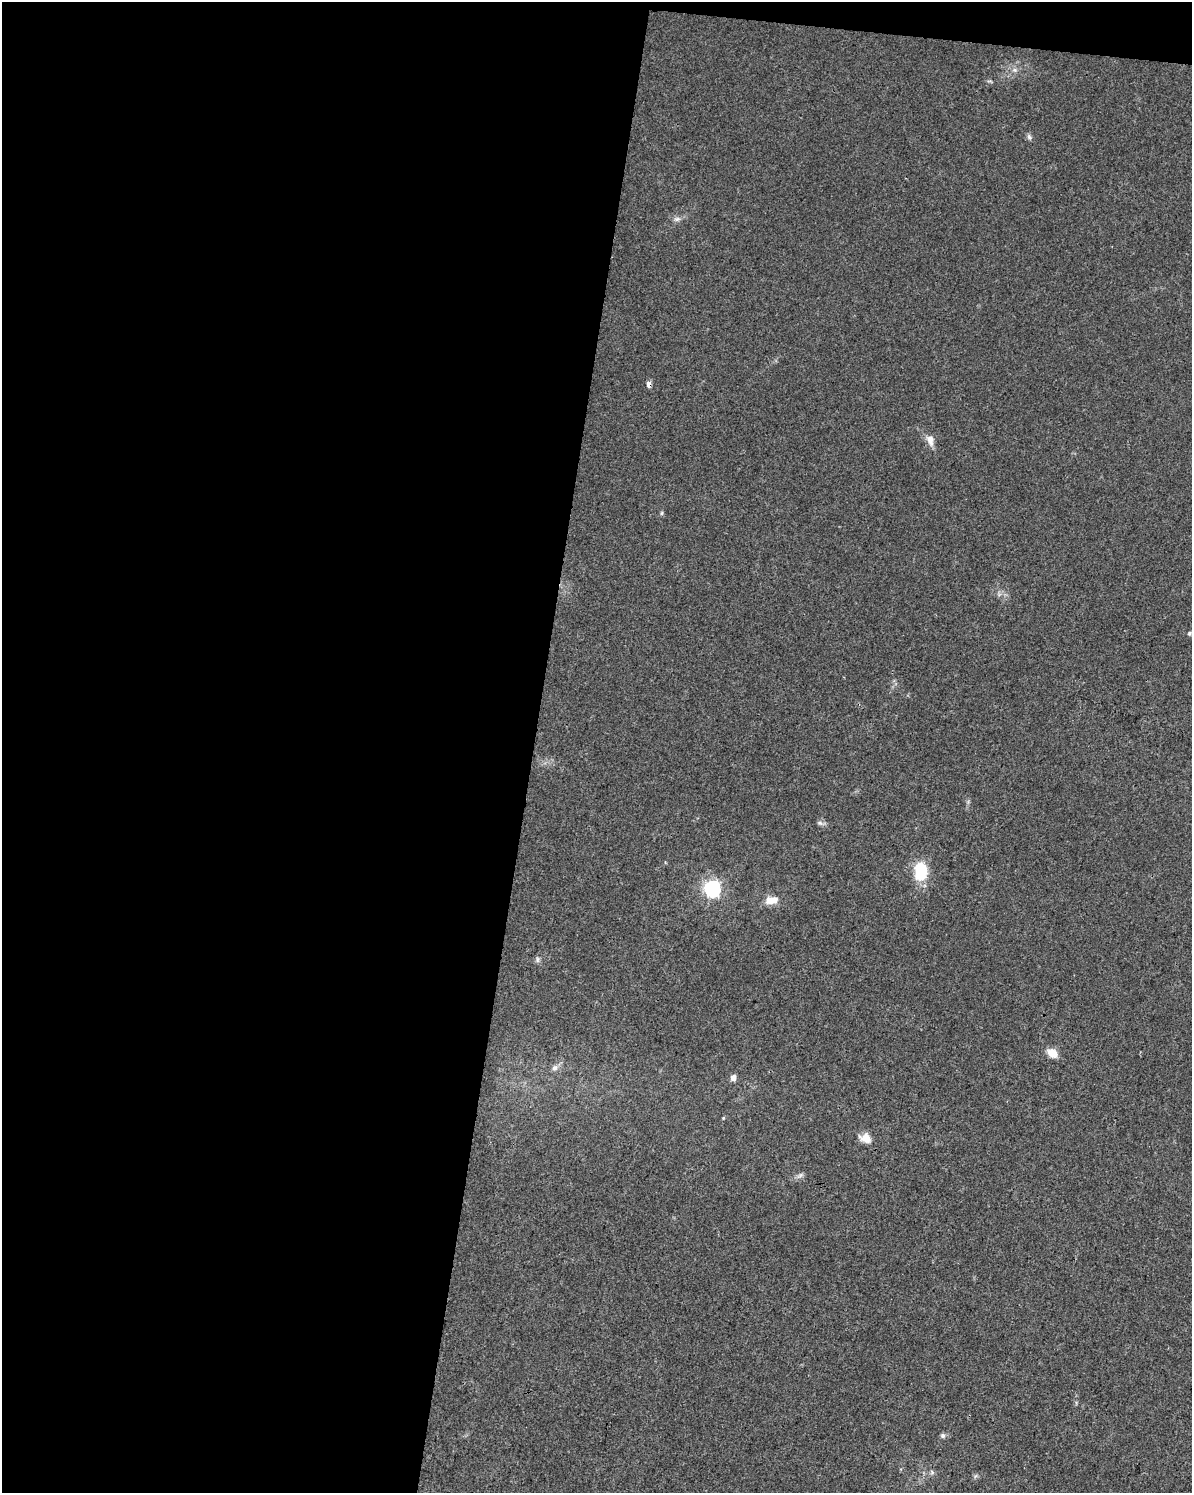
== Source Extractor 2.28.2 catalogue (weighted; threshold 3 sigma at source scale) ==
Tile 1 of 4 x 3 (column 1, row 1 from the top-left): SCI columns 9-1198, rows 3266-4756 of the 4766 x 4982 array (HDU 1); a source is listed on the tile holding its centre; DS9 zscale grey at full resolution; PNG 1194 x 1495 px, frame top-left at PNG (2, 2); no overlay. Shown black and unused: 46% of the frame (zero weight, under 3 of 4 exposures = <1% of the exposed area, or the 3 px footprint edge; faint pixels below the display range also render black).
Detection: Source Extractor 2.28.2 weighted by HDU 2 'WHT'; one run over the whole footprint, this tile lists its part. Background 0.0281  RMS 0.0032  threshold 0.0146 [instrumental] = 3 sigma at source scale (4.5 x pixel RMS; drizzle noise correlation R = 1.50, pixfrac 1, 0.0396/0.0396 arcsec/px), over >= 5 px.
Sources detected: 19; all 19 listed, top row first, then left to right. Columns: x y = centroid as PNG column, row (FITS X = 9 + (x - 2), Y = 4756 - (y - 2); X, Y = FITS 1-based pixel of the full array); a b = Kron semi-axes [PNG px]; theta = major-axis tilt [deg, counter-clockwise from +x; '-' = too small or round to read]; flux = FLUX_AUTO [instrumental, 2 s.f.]
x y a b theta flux
1015 70 7 6 - 0.96
1029 137 7 6 - 0.82
677 219 10 6 10 1.1
648 384 8 5 -82 1.2
930 440 14 8 -75 2.8
662 513 5 5 - 0.49
1189 633 6 5 - 0.6
820 823 8 6 -22 0.89
921 871 22 15 87 11
712 888 7 7 - 100
772 900 17 10 7 3.6
537 959 8 6 77 0.86
1052 1053 11 8 -30 4.2
554 1068 8 7 - 1.2
733 1078 5 5 - 2.5
723 1118 5 4 - 0.33
866 1138 14 10 -20 3.5
800 1175 10 5 25 1
943 1436 7 6 - 0.77
Overlapping masked pixels (flux is a lower limit): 1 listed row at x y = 648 384